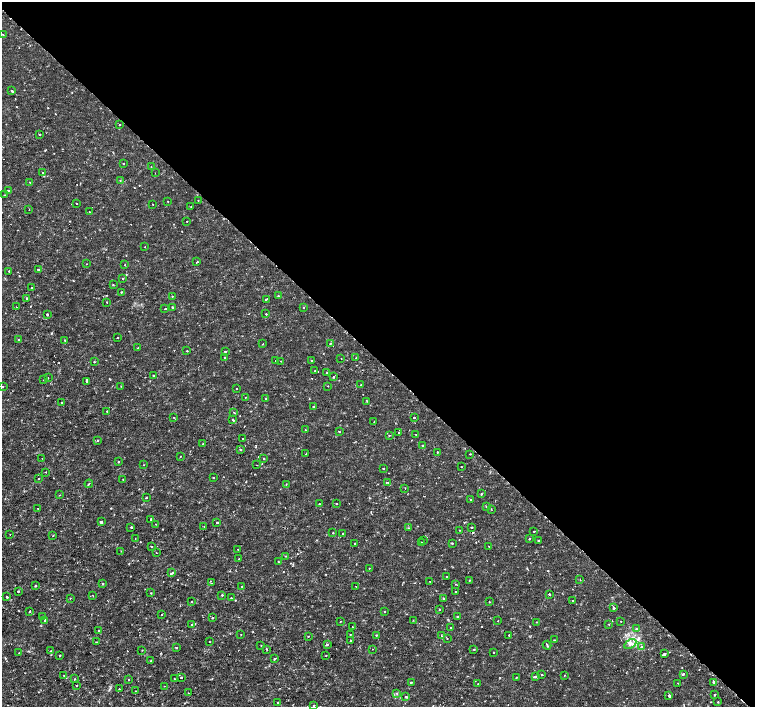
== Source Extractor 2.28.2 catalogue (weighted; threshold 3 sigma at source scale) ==
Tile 8 of 4 x 4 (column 4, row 2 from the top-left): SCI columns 4522-6027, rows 3043-4451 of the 6027 x 6019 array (HDU 1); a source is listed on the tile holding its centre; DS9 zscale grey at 2 x 2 block average (1 PNG px = mean of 2 x 2 image px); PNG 757 x 709 px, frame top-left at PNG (2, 2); each listed source drawn as its Kron ellipse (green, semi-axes under 4 px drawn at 4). Shown black and unused: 51% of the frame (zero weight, under 2 of 3 exposures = <1% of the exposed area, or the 3 px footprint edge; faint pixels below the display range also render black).
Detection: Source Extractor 2.28.2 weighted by HDU 2 'WHT'; one run over the whole footprint, this tile lists its part. Background -9.44e-06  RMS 8.1e-04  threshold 0.00366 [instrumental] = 3 sigma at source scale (4.5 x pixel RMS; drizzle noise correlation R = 1.50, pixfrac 1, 0.0396/0.0396 arcsec/px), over >= 5 px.
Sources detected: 254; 5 cosmic-ray / hot-pixel residue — neither listed nor drawn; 3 coinciding with a brighter row at this scale — not listed separately; the other 246 listed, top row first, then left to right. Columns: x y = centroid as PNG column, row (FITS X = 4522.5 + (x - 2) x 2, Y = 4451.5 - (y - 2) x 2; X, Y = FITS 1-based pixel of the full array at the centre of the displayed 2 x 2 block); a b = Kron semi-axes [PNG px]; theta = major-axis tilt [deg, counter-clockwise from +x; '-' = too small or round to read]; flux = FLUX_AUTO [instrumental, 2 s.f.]
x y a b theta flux
3 35 2 2 - 0.088
12 91 3 2 - 0.14
119 125 2 2 - 0.17
40 134 2 2 - 0.17
123 164 2 2 - 0.11
151 167 2 2 - 0.074
42 173 2 2 - 0.1
155 173 2 2 - 0.092
120 180 2 2 - 0.12
30 182 2 2 - 0.15
8 191 2 2 - 0.21
4 195 2 2 - 0.14
198 200 2 2 - 0.18
168 201 2 2 - 0.074
77 204 2 2 - 0.071
153 204 2 2 - 0.073
191 207 2 2 - 0.084
29 210 2 2 - 0.077
89 212 2 2 - 0.099
187 221 2 2 - 0.1
144 247 2 2 - 0.075
197 262 2 2 - 0.32
87 264 2 2 - 0.091
125 265 2 2 - 0.089
39 270 2 2 - 0.84
9 271 2 2 - 0.18
123 279 2 2 - 0.11
113 285 2 2 - 0.11
31 288 2 2 - 0.083
121 292 2 2 - 0.22
172 296 2 2 - 0.066
278 296 2 2 - 0.17
27 298 2 2 - 0.23
266 299 3 2 - 0.44
107 302 2 2 - 0.089
17 307 2 2 - 0.073
172 307 2 2 - 0.25
304 307 2 2 - 0.14
165 309 2 2 - 0.13
47 314 2 2 - 0.48
266 314 2 2 - 0.21
117 337 2 2 - 0.075
19 340 2 2 - 0.1
65 340 2 2 - 0.21
330 343 2 2 - 0.092
263 344 2 2 - 0.095
138 348 2 2 - 0.11
187 351 2 2 - 0.16
225 352 2 2 - 0.22
225 358 2 2 - 0.35
356 358 2 2 - 0.11
341 359 2 2 - 0.13
276 360 2 2 - 0.092
281 361 2 2 - 0.12
312 361 2 2 - 0.22
94 362 2 2 - 0.14
314 371 2 2 - 0.071
327 373 2 2 - 0.13
153 375 2 2 - 0.1
333 377 2 2 - 0.26
48 378 2 2 - 0.084
44 380 2 2 - 0.31
87 381 2 2 - 0.26
361 384 2 2 - 0.11
121 386 2 2 - 0.072
328 386 2 2 - 0.078
2 387 2 2 - 0.18
236 388 2 2 - 0.08
245 397 2 2 - 0.087
266 399 2 2 - 0.23
367 401 2 2 - 0.1
62 403 2 2 - 0.2
313 407 2 2 - 0.22
107 411 2 2 - 0.16
234 412 2 2 - 0.13
174 417 2 2 - 0.1
414 418 2 2 - 0.38
233 420 3 2 - 0.19
374 422 2 2 - 0.091
305 430 2 2 - 0.13
340 432 3 2 - 0.087
399 432 2 2 - 0.25
389 435 2 2 - 0.2
416 435 3 2 - 0.11
243 439 2 2 - 0.13
98 440 3 2 - 0.12
203 444 2 2 - 0.1
422 445 2 2 - 0.23
240 450 2 2 - 0.15
437 452 2 2 - 0.13
306 453 3 2 - 0.095
470 454 2 2 - 0.11
180 456 2 2 - 0.078
42 458 2 2 - 0.052
263 458 3 2 - 0.098
118 462 2 2 - 0.16
144 465 2 2 - 0.093
257 465 2 2 - 0.078
461 467 2 2 - 0.11
384 468 2 2 - 0.54
45 472 2 2 - 0.23
39 478 2 2 - 0.16
213 478 2 2 - 0.12
123 479 2 2 - 0.076
387 482 3 2 - 0.14
89 484 4 2 - 0.12
286 484 2 2 - 0.11
405 488 2 2 - 0.073
481 494 3 2 - 0.12
59 495 2 2 - 0.11
146 498 2 2 - 0.11
470 500 2 2 - 0.18
319 504 2 2 - 0.2
337 504 2 2 - 0.27
486 507 2 2 - 0.15
38 509 2 2 - 0.17
491 509 3 2 - 0.081
151 519 2 2 - 0.47
101 522 2 2 - 0.45
217 523 2 2 - 0.43
156 524 2 2 - 0.14
204 526 2 2 - 0.16
131 527 3 2 - 0.12
472 527 2 2 - 0.12
408 528 3 2 - 0.12
460 530 3 2 - 0.089
534 531 2 2 - 0.12
333 533 2 2 - 0.12
343 533 2 2 - 0.12
10 534 2 2 - 0.089
53 535 2 2 - 0.12
135 538 2 2 - 0.073
529 539 2 2 - 0.23
423 540 2 2 - 0.064
539 541 2 2 - 0.13
422 543 2 2 - 0.15
452 543 2 2 - 0.12
355 544 2 2 - 0.1
151 546 2 2 - 0.29
489 546 2 2 - 0.081
238 549 2 2 - 0.079
121 551 2 2 - 0.076
156 553 2 2 - 0.15
286 556 2 2 - 0.12
239 559 2 2 - 0.099
278 561 2 2 - 0.12
369 568 2 2 - 0.18
172 573 3 2 - 0.27
447 576 2 2 - 0.19
580 579 2 2 - 0.073
469 580 2 2 - 0.15
430 581 2 2 - 0.099
103 583 2 2 - 0.17
211 583 2 2 - 0.16
456 584 3 2 - 0.083
35 586 2 2 - 0.18
242 586 2 2 - 0.11
356 586 2 2 - 0.069
18 591 3 2 - 0.12
455 592 2 2 - 0.15
151 593 2 2 - 0.14
549 594 2 2 - 0.31
222 595 2 2 - 0.18
93 596 2 2 - 0.11
7 597 2 2 - 0.31
70 598 2 2 - 0.082
231 598 2 2 - 0.12
444 598 2 2 - 0.23
191 601 2 2 - 0.3
573 601 2 2 - 0.16
489 602 2 2 - 0.13
614 608 3 2 - 0.2
439 609 2 2 - 0.13
30 611 2 2 - 0.61
385 612 2 2 - 0.16
161 614 2 2 - 0.086
457 616 2 2 - 0.22
42 617 2 2 - 0.12
212 618 2 2 - 0.21
45 620 2 2 - 0.19
413 620 2 2 - 0.1
340 621 2 2 - 0.078
498 621 2 2 - 0.066
621 621 2 2 - 0.11
536 622 2 2 - 0.16
608 624 2 2 - 0.087
192 625 2 2 - 0.44
353 627 2 2 - 0.11
451 627 2 2 - 0.52
636 629 3 3 - 0.15
99 630 2 2 - 0.15
350 634 2 2 - 0.1
241 635 2 2 - 0.062
376 635 2 2 - 0.21
509 635 2 2 - 0.36
308 636 2 2 - 0.089
442 636 3 2 - 0.13
447 639 2 2 - 0.089
350 640 2 2 - 0.37
554 640 2 2 - 0.2
96 642 2 2 - 0.082
210 642 2 2 - 0.087
328 644 3 2 - 0.23
630 644 6 4 31 0.62
261 645 2 2 - 0.1
547 645 4 2 - 0.17
641 646 2 2 - 0.18
176 647 2 2 - 0.15
267 649 2 2 - 0.13
372 649 2 2 - 0.07
473 649 3 2 - 0.09
142 650 2 2 - 0.085
51 651 2 2 - 0.29
494 652 2 2 - 0.19
19 653 2 2 - 0.11
664 654 2 2 - 1.3
60 656 2 2 - 0.2
326 656 2 2 - 0.081
275 659 2 2 - 0.25
151 661 2 2 - 0.089
683 674 2 2 - 0.69
64 675 2 2 - 0.15
542 675 2 2 - 0.3
564 675 2 2 - 0.1
535 677 3 2 - 0.27
174 678 2 2 - 0.11
181 678 2 2 - 0.14
516 678 2 2 - 0.13
75 679 2 2 - 0.15
129 680 2 2 - 0.1
411 682 2 2 - 0.14
714 682 2 2 - 0.58
678 683 2 2 - 0.069
478 684 2 2 - 0.083
76 685 2 2 - 0.21
164 686 2 2 - 0.079
119 689 2 2 - 0.09
136 691 2 2 - 0.12
188 693 2 2 - 0.07
397 693 3 2 - 0.2
669 695 2 2 - 0.32
714 695 2 2 - 0.15
406 697 3 2 - 0.23
718 702 2 2 - 0.12
278 703 2 2 - 0.2
314 705 2 2 - 0.16
Diffuse or blended objects may show on this block-average render without a row.